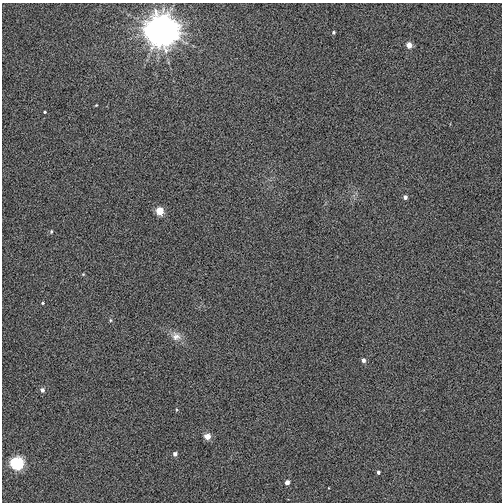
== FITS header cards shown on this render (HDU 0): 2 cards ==
NAXIS1  =                  500
NAXIS2  =                  500

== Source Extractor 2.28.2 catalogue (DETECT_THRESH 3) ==
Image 500 x 500 px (HDU 0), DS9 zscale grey, 1 PNG px = 1 image px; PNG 504 x 504 px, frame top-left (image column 1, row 500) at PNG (2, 3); no overlay
Background 0.00417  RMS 0.035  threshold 0.106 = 3 sigma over >= 5 px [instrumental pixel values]
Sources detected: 19; all 19 listed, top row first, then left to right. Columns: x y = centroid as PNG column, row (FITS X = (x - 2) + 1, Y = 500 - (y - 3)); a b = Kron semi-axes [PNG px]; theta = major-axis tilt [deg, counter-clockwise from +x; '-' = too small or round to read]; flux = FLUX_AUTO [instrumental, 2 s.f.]
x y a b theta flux
160 30 10 9 - 8800
333 32 4 3 - 3.2
409 45 5 5 - 20
96 105 4 2 - 2
45 112 3 3 - 2.3
405 197 4 4 - 7.4
160 211 5 5 - 55
51 231 5 4 - 3
83 274 4 4 - 2.1
43 303 4 3 - 2.4
110 320 5 3 - 2.9
176 336 13 12 - 19
363 360 5 4 - 7.8
42 390 6 5 - 7.5
207 436 5 5 - 27
175 454 4 4 - 7.3
16 463 6 6 - 270
378 472 3 3 - 4.3
287 482 4 4 - 12